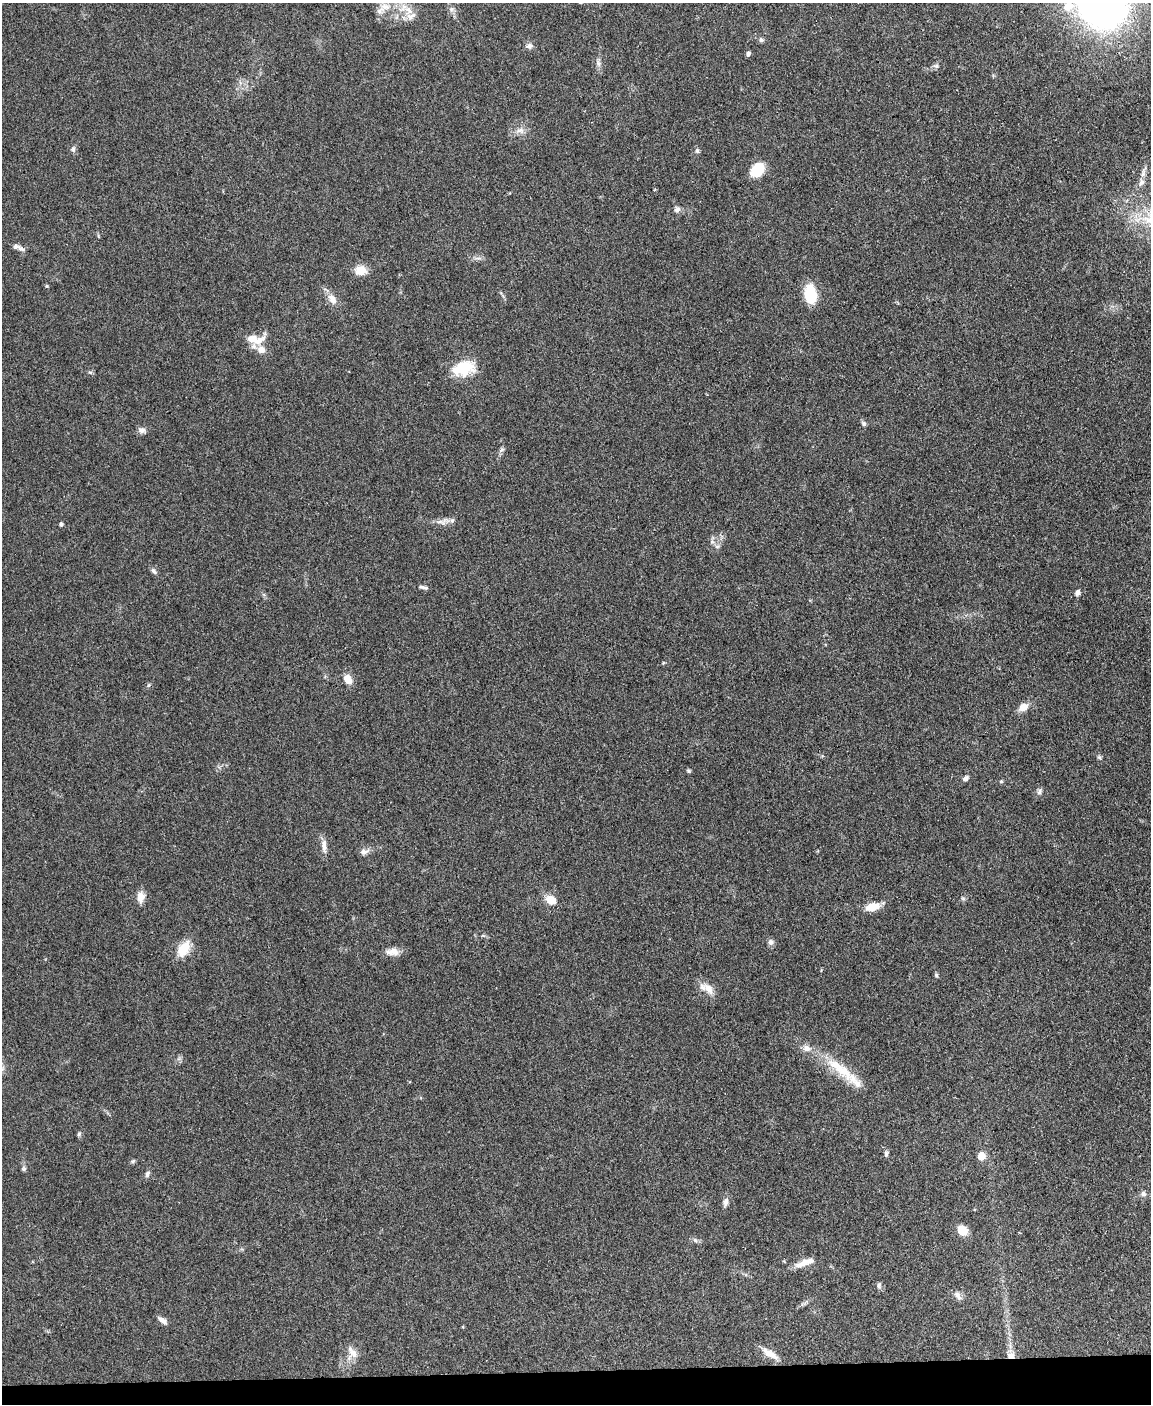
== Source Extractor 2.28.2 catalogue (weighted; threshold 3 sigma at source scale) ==
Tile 10 of 4 x 3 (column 2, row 3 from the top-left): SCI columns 1149-2297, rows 238-1639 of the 4594 x 4573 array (HDU 1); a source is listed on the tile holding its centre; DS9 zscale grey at full resolution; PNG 1153 x 1406 px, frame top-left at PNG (2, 3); no overlay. Shown black and unused: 2% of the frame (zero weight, under 3 of 4 exposures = <1% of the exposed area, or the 3 px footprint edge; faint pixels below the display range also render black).
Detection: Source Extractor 2.28.2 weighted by HDU 2 'WHT'; one run over the whole footprint, this tile lists its part. Background 0.107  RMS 0.0063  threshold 0.0282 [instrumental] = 3 sigma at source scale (4.5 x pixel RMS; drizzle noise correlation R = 1.50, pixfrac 1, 0.05/0.05 arcsec/px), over >= 5 px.
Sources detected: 78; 1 cosmic-ray / hot-pixel residue — not listed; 5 inside a brighter listed object's ellipse — not listed separately; the other 72 listed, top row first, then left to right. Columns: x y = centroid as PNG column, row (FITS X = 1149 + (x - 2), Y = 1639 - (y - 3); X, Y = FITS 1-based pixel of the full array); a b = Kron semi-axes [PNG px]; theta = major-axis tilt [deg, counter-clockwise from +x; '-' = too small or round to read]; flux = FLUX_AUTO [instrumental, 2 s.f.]
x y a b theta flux
1102 4 34 31 -40 390
1068 6 16 14 59 13
385 7 17 10 -1 7.5
451 9 8 6 0 2
409 10 16 11 -53 7.9
761 40 7 6 - 1.6
529 46 8 7 - 2.5
748 54 5 4 - 1.8
598 63 10 5 -78 2.1
936 66 7 6 - 1.6
520 130 14 6 12 3.7
73 149 9 5 89 1.6
697 151 6 5 - 1.4
757 170 18 13 44 13
1141 182 12 7 52 2.9
677 209 8 7 - 2.1
22 249 12 6 -22 2.2
360 270 13 10 8 8.7
47 286 5 4 - 0.83
810 294 22 14 -81 17
332 299 15 9 -57 5.8
252 339 23 10 16 8.6
261 350 11 11 - 5.4
464 368 26 16 15 22
90 372 6 4 -19 0.91
864 423 8 6 -54 1.4
142 430 10 8 -8 2.7
502 450 8 6 54 1.5
443 521 22 7 11 4.6
61 524 4 4 - 1.5
717 546 7 4 0 1.2
154 571 10 6 -50 1.8
423 587 12 4 -13 1.8
1077 593 7 6 - 2.4
663 663 5 4 - 0.63
347 679 9 7 -59 8.5
1023 707 11 8 32 6.2
1099 757 6 4 -44 1
689 771 5 4 - 1.1
965 778 8 6 40 2.1
1001 781 5 4 - 0.81
1039 791 9 6 64 1.8
324 846 19 7 -85 4.3
364 852 13 8 14 3
141 897 14 9 82 5.5
551 900 12 9 -36 8.7
872 907 17 9 14 9.1
483 935 6 4 -1 0.86
771 942 8 8 - 2.2
184 949 22 13 58 12
394 951 14 9 -45 4.2
936 975 5 5 - 0.95
709 989 21 10 -50 6.6
3 1068 7 4 72 1.2
840 1069 52 14 -40 24
79 1134 7 5 73 1.2
886 1154 8 5 -90 1.4
981 1156 5 5 - 18
133 1161 6 5 - 1
24 1169 6 6 - 1.2
147 1174 9 5 67 1.8
1143 1194 8 7 - 2
725 1202 11 6 79 2.9
962 1230 12 10 -31 8.5
695 1240 7 5 -44 1.4
804 1262 23 8 22 7.1
879 1286 8 6 -87 1.7
958 1296 14 7 -58 2.9
162 1320 13 6 -36 3.2
352 1352 21 9 -56 5.4
769 1354 25 8 -31 7
1011 1355 11 9 5 4
Overlapping masked pixels (flux is a lower limit): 1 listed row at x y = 1011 1355
Isophote crosses this tile's border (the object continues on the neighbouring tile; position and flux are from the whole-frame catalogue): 2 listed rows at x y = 1102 4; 1068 6